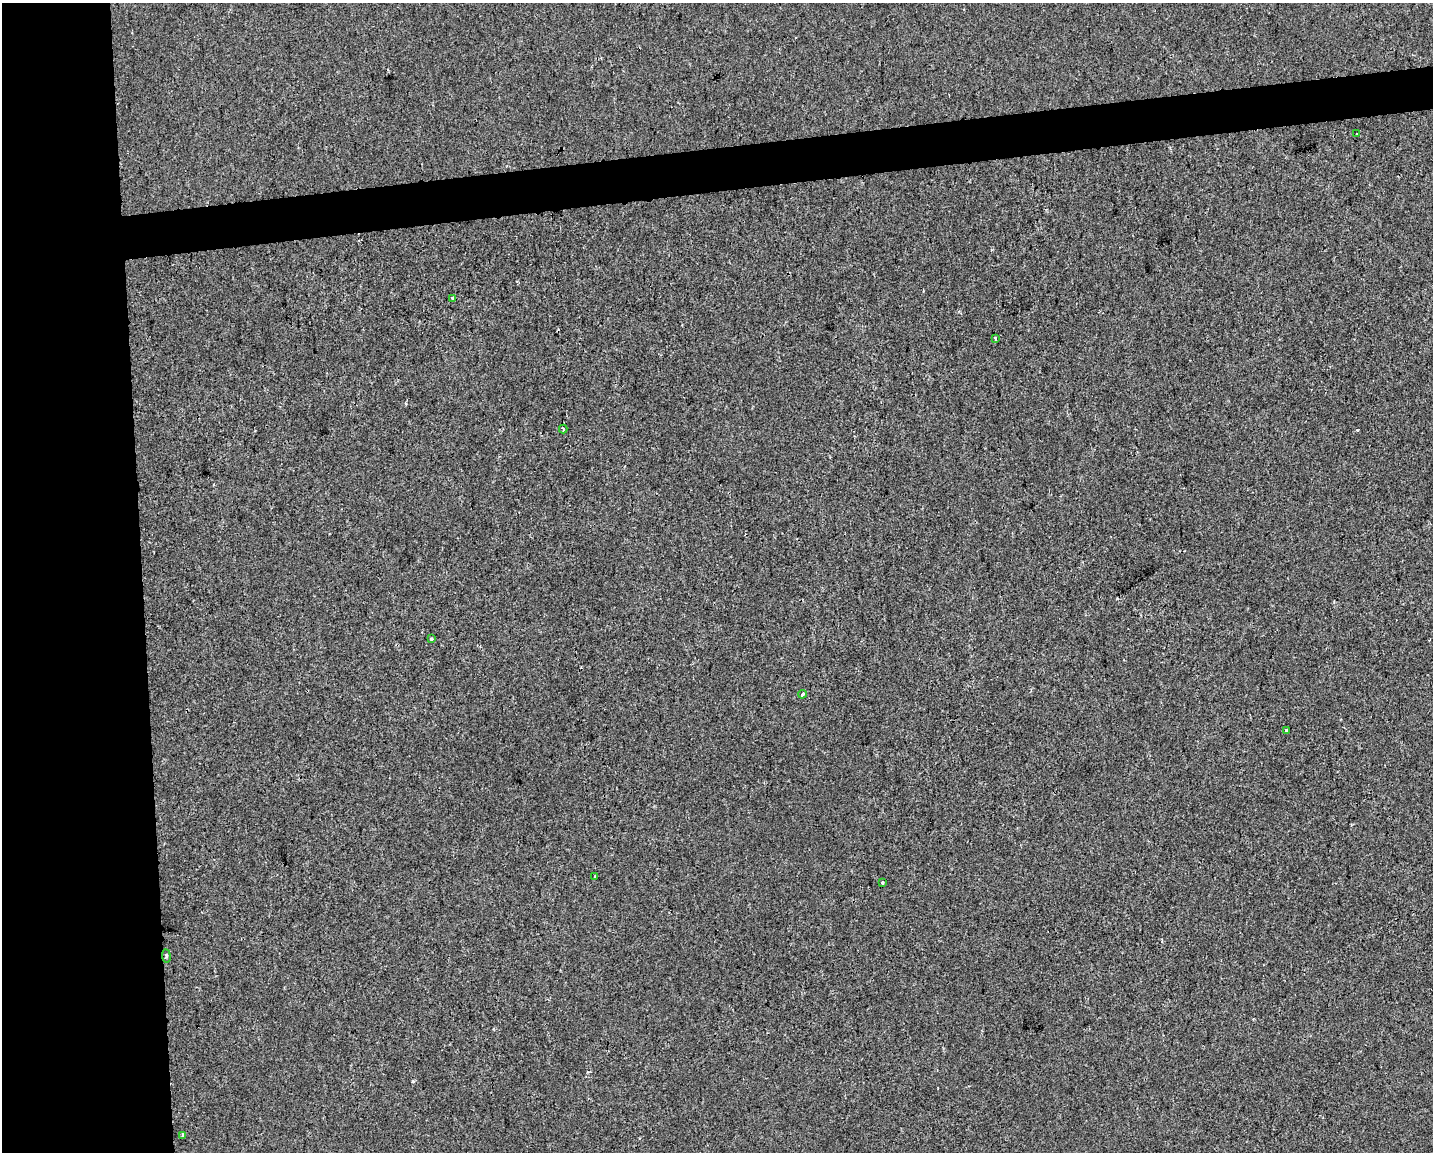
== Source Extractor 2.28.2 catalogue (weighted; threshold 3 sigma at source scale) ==
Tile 7 of 3 x 4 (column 1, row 3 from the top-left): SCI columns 10-1440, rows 1151-2300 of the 4355 x 4601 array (HDU 1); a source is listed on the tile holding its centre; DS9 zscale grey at full resolution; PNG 1435 x 1154 px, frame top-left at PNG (2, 3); each listed source drawn as its Kron ellipse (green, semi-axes under 4 px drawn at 4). Shown black and unused: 13% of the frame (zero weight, under 2 of 3 exposures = <1% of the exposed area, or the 3 px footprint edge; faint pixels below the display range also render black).
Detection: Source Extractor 2.28.2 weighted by HDU 2 'WHT'; one run over the whole footprint, this tile lists its part. Background 3.87e-04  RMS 0.0042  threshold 0.0191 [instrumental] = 3 sigma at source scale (4.5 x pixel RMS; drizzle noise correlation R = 1.50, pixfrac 1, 0.0396/0.0396 arcsec/px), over >= 5 px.
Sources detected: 14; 3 cosmic-ray / hot-pixel residue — neither listed nor drawn; the other 11 listed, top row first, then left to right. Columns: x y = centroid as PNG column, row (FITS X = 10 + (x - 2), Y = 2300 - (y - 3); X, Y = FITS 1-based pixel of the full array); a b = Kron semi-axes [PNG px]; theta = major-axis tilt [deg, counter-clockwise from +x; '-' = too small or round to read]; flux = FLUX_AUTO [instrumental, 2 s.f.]
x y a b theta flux
1356 133 2 2 - 0.41
453 299 4 4 - 0.78
995 338 4 2 - 0.73
563 429 4 2 - 0.77
431 639 3 3 - 0.47
802 694 4 3 - 0.72
1286 730 3 3 - 0.93
595 877 3 3 - 0.83
882 883 3 3 - 4.5
166 956 7 3 -82 0.58
182 1136 4 3 - 1.4